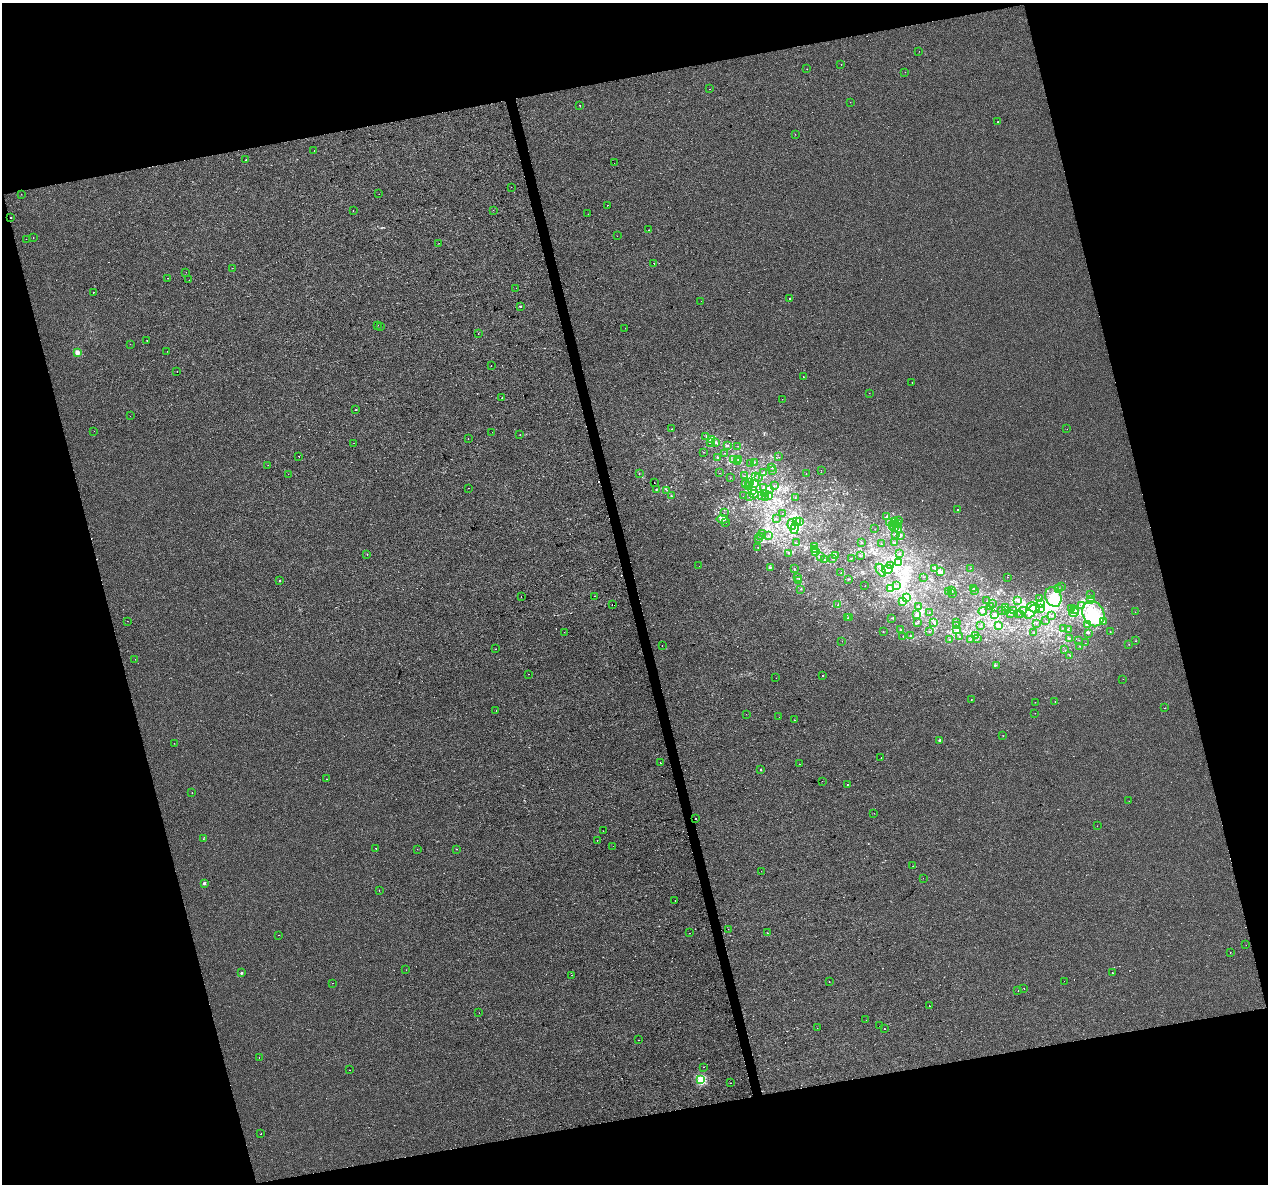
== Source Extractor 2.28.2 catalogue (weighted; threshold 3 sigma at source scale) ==
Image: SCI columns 1-5063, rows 90-4817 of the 5063 x 4856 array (HDU 1 of 3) = the unmasked area's bounding box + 8 px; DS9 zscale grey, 4 x 4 block average (1 PNG px = mean of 4 x 4 image px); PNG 1270 x 1186 px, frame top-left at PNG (2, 3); each listed source drawn as its Kron ellipse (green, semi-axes under 4 px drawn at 4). Shown black and unused: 30% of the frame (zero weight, under 2 of 3 exposures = <1% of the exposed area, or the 3 px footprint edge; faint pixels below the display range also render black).
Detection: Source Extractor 2.28.2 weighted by HDU 2 'WHT'. Background -8.11e-05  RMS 0.0042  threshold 0.0191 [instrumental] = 3 sigma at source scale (4.5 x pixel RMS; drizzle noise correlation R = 1.50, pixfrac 1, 0.0396/0.0396 arcsec/px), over >= 5 px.
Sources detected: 406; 2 too faint to see at this stretch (4 x 4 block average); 18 inside a brighter object's white glare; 20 cosmic-ray / hot-pixel residue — neither listed nor drawn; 17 coinciding with a brighter row at this scale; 19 inside a brighter listed object's ellipse — not listed separately; the other 330 listed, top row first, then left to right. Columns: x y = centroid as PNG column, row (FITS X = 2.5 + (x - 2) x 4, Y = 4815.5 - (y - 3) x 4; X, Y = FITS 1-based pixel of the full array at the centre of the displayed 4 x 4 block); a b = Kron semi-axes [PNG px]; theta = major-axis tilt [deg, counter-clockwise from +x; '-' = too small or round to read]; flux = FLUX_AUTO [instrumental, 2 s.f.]
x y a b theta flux
919 51 2 2 - 0.5
841 64 2 2 - 2.9
807 69 2 2 - 0.65
905 72 2 2 - 0.69
710 89 2 2 - 0.7
850 102 2 2 - 0.73
580 105 2 2 - 1.9
998 122 2 2 - 1.4
795 134 2 2 - 0.35
314 151 2 2 - 1.9
246 160 2 2 - 2.9
614 163 2 2 - 0.38
511 187 2 2 - 0.6
21 194 2 2 - 0.57
379 194 2 2 - 0.61
608 205 2 2 - 0.89
493 210 2 2 - 1.1
353 211 2 2 - 0.88
588 214 2 2 - 1
10 217 2 2 - 3.9
649 230 2 2 - 0.98
617 236 2 2 - 0.49
33 238 2 2 - 0.55
26 239 2 2 - 0.41
439 243 2 2 - 0.39
654 263 2 2 - 2.3
232 268 2 2 - 1.1
186 272 2 2 - 0.42
167 278 2 2 - 0.76
189 280 2 2 - 0.46
516 288 2 2 - 0.48
93 292 2 2 - 1.6
790 298 2 2 - 4.4
701 301 2 2 - 0.44
520 306 2 2 - 5.3
377 325 2 2 - 0.49
380 327 2 2 - 0.72
625 328 2 2 - 0.71
478 334 2 2 - 0.47
147 340 2 2 - 1.3
130 344 2 2 - 0.36
167 351 2 2 - 3.5
77 352 2 2 - 46
491 366 2 2 - 0.87
177 371 2 2 - 0.54
803 377 2 2 - 0.9
912 382 2 2 - 0.74
869 393 2 2 - 0.43
502 398 2 2 - 3.2
782 399 2 2 - 0.48
356 410 2 2 - 2.3
130 416 2 2 - 0.33
672 429 2 2 - 1.3
1067 429 2 2 - 0.71
94 431 2 2 - 0.49
492 432 2 2 - 0.83
520 435 2 2 - 2.8
706 436 2 2 - 0.52
468 439 2 2 - 1.5
711 439 2 2 - 1.2
716 442 3 2 - 2.5
354 443 2 2 - 0.38
710 443 3 2 - 2.5
728 446 2 2 - 0.85
738 446 2 2 - 0.51
704 452 2 2 - 0.43
724 453 2 2 - 0.47
299 456 2 2 - 3.5
717 457 2 2 - 1.6
779 457 2 2 - 0.73
739 459 2 2 - 0.98
733 460 2 2 - 0.49
737 462 2 2 - 0.65
754 462 2 2 - 0.78
751 463 2 2 - 0.61
268 465 2 2 - 0.51
772 468 2 2 - 1.5
772 470 2 2 - 0.75
821 470 2 2 - 1.4
764 472 3 2 - 3.2
639 473 2 2 - 0.57
719 473 2 2 - 0.56
806 473 2 2 - 0.4
288 474 2 2 - 0.77
744 476 2 2 - 0.61
755 477 2 2 - 0.67
758 477 2 2 - 0.85
730 478 2 2 - 0.45
749 482 2 2 - 1.7
654 483 2 2 - 2.3
745 483 2 2 - 1
755 483 2 2 - 6.3
749 486 2 2 - 0.72
774 486 2 2 - 0.54
764 487 3 2 - 3.8
469 488 2 2 - 2.3
769 489 2 2 - 2.1
656 490 2 2 - 1.1
667 490 2 2 - 0.73
753 490 2 2 - 2.4
764 493 3 2 - 1.8
754 494 5 2 - 2.7
761 495 2 2 - 0.61
671 496 2 2 - 2.1
743 496 2 2 - 0.62
768 496 2 2 - 0.71
749 497 2 2 - 0.76
766 498 2 2 - 0.43
795 498 2 2 - 0.39
958 510 2 2 - 5.9
724 513 2 2 - 0.51
782 513 2 2 - 0.35
887 517 3 2 - 3.5
722 519 6 3 -8 7
776 519 2 2 - 0.37
898 521 2 2 - 0.56
726 522 2 2 - 0.53
796 522 3 2 - 3.4
799 522 3 2 - 1.9
895 522 2 2 - 1.8
890 523 2 2 - 1.1
792 524 5 4 - 9.3
898 524 2 2 - 1.3
893 525 3 2 - 4
895 527 3 2 - 3.3
897 527 6 2 -71 4.8
795 528 6 4 78 36
875 529 2 2 - 0.52
763 533 2 2 - 0.54
895 534 2 2 - 2
901 535 2 2 - 2.1
760 536 2 2 - 0.71
768 536 2 2 - 1
759 538 2 2 - 1.1
894 542 2 2 - 1.3
796 543 2 2 - 0.83
862 543 2 2 - 0.67
881 544 2 2 - 0.53
814 546 2 2 - 4.4
758 547 2 2 - 0.65
815 549 3 2 - 1.9
816 552 2 2 - 1.1
789 553 2 2 - 0.57
900 553 2 2 - 0.63
367 554 2 2 - 1.3
836 555 2 2 - 1.9
821 556 2 2 - 0.43
860 556 2 2 - 0.77
852 558 2 2 - 0.76
824 559 2 2 - 0.73
833 559 2 2 - 0.65
898 563 2 2 - 6.2
699 566 2 2 - 0.46
891 566 2 2 - 1.7
770 567 4 2 - 1.6
935 568 2 2 - 0.8
971 568 2 2 - 1
794 569 2 2 - 0.92
881 570 7 3 -60 8.5
887 570 5 4 - 19
941 571 3 2 - 2.8
841 572 2 2 - 0.6
923 577 2 2 - 0.41
1007 577 2 2 - 0.65
797 578 2 2 - 0.74
848 579 2 2 - 1.9
279 580 2 2 - 1
798 580 2 2 - 3.5
865 586 2 2 - 0.34
897 586 2 2 - 0.97
1061 587 2 2 - 1.7
973 588 2 2 - 1.1
801 589 2 2 - 0.98
891 589 2 2 - 0.81
1059 589 2 2 - 0.58
951 590 4 2 - 3.1
949 591 2 2 - 0.91
975 591 2 2 - 0.68
952 593 2 2 - 0.51
1090 594 2 2 - 0.81
594 596 2 2 - 0.88
521 597 2 2 - 0.53
1053 597 10 8 -68 53
907 598 4 4 - 10
1040 598 2 2 - 0.47
1091 599 2 2 - 0.99
1018 600 2 2 - 0.94
987 601 2 2 - 0.54
903 602 3 3 - 5.4
993 603 2 2 - 0.42
1040 603 2 2 - 3.3
612 604 2 2 - 1.1
838 605 2 2 - 1.3
1082 605 2 2 - 1.4
918 607 2 2 - 0.77
991 607 2 2 - 0.93
1006 608 2 2 - 0.91
1034 608 7 4 -22 34
1041 609 4 3 - 5.6
1071 609 2 2 - 1.1
1001 610 2 2 - 0.76
1013 610 2 2 - 1.5
1024 610 2 2 - 1.3
1074 610 3 2 - 3.4
983 611 4 2 - 2.3
1005 611 3 2 - 2.1
1031 612 8 4 56 16
1135 612 2 2 - 0.35
929 613 2 2 - 0.46
1010 613 2 2 - 0.95
1018 613 2 2 - 1.2
1074 613 5 2 - 5
917 614 4 2 - 7.7
1093 614 13 10 -60 66
995 615 3 2 - 3.6
1020 615 2 2 - 0.29
1051 616 2 2 - 0.65
848 618 2 2 - 0.69
850 618 2 2 - 0.82
891 618 2 2 - 0.53
127 621 2 2 - 1.2
1046 621 2 2 - 0.58
1103 621 2 2 - 1.8
934 622 2 2 - 1.2
956 622 2 2 - 0.35
918 623 2 2 - 0.91
1036 624 2 2 - 0.55
1087 624 4 2 - 3.3
957 626 2 2 - 1
980 626 2 2 - 0.71
998 626 3 2 - 4.3
901 629 3 2 - 2.2
1064 629 2 2 - 0.71
957 630 4 3 - 5.3
1068 630 2 2 - 0.9
930 631 2 2 - 0.79
564 632 2 2 - 2.1
883 632 2 2 - 0.79
1110 632 2 2 - 0.5
1033 633 2 2 - 0.65
1088 633 2 2 - 1.1
976 635 2 2 - 0.64
903 636 2 2 - 1
911 636 2 2 - 0.89
960 637 2 2 - 0.52
978 638 2 2 - 0.63
1069 638 2 2 - 0.84
949 639 2 2 - 0.79
971 639 2 2 - 0.76
1079 640 2 2 - 0.29
842 641 2 2 - 0.31
1136 641 2 2 - 1
1085 643 2 2 - 0.56
1129 644 2 2 - 0.6
662 646 2 2 - 0.43
1080 646 2 2 - 0.57
496 649 2 2 - 0.43
1065 650 2 2 - 0.61
1070 655 2 2 - 0.84
135 659 2 2 - 0.48
996 665 2 2 - 1.2
528 674 2 2 - 1.6
822 675 2 2 - 11
776 678 2 2 - 0.49
1123 679 2 2 - 0.39
971 700 2 2 - 0.65
1055 701 2 2 - 1.8
1035 702 2 2 - 1.4
1165 708 2 2 - 0.64
496 710 2 2 - 1.4
1035 713 2 2 - 0.44
746 714 2 2 - 1.5
779 717 2 2 - 1.5
795 720 2 2 - 2.2
1003 736 2 2 - 0.53
940 740 2 2 - 14
174 743 2 2 - 0.66
881 757 2 2 - 0.76
660 763 2 2 - 3.2
799 764 2 2 - 3.4
760 770 2 2 - 2.7
326 779 2 2 - 0.56
822 781 2 2 - 0.81
847 785 2 2 - 2.1
192 793 2 2 - 1.7
1129 801 2 2 - 0.3
874 813 2 2 - 0.64
696 818 2 2 - 3.2
1097 826 2 2 - 0.8
603 831 2 2 - 1.1
203 839 2 2 - 1.1
597 841 2 2 - 0.63
613 846 2 2 - 0.5
376 848 2 2 - 1.2
417 849 2 2 - 0.74
456 849 2 2 - 0.51
913 866 2 2 - 0.71
761 871 2 2 - 0.63
923 878 2 2 - 0.38
204 883 2 2 - 15
379 890 2 2 - 0.93
675 901 2 2 - 1.1
728 929 2 2 - 0.83
690 933 2 2 - 3.3
767 933 2 2 - 1.7
279 935 2 2 - 0.56
1246 945 2 2 - 0.41
1230 952 2 2 - 3.3
406 970 2 2 - 0.34
241 973 2 2 - 10
1112 973 2 2 - 5.6
571 975 2 2 - 2
1064 981 2 2 - 0.65
829 982 2 2 - 0.79
332 983 2 2 - 0.5
1024 989 2 2 - 3.3
1018 990 2 2 - 0.83
929 1006 2 2 - 5.2
479 1013 2 2 - 0.45
866 1020 2 2 - 0.61
880 1026 2 2 - 0.38
817 1028 2 2 - 0.37
884 1029 2 2 - 2.6
639 1040 2 2 - 0.78
259 1058 2 2 - 2.4
704 1067 2 2 - 0.45
350 1070 2 2 - 0.46
701 1080 2 2 - 140
731 1083 2 2 - 1.2
261 1134 2 2 - 1.2
Diffuse or blended objects may show on this block-average render without a row.